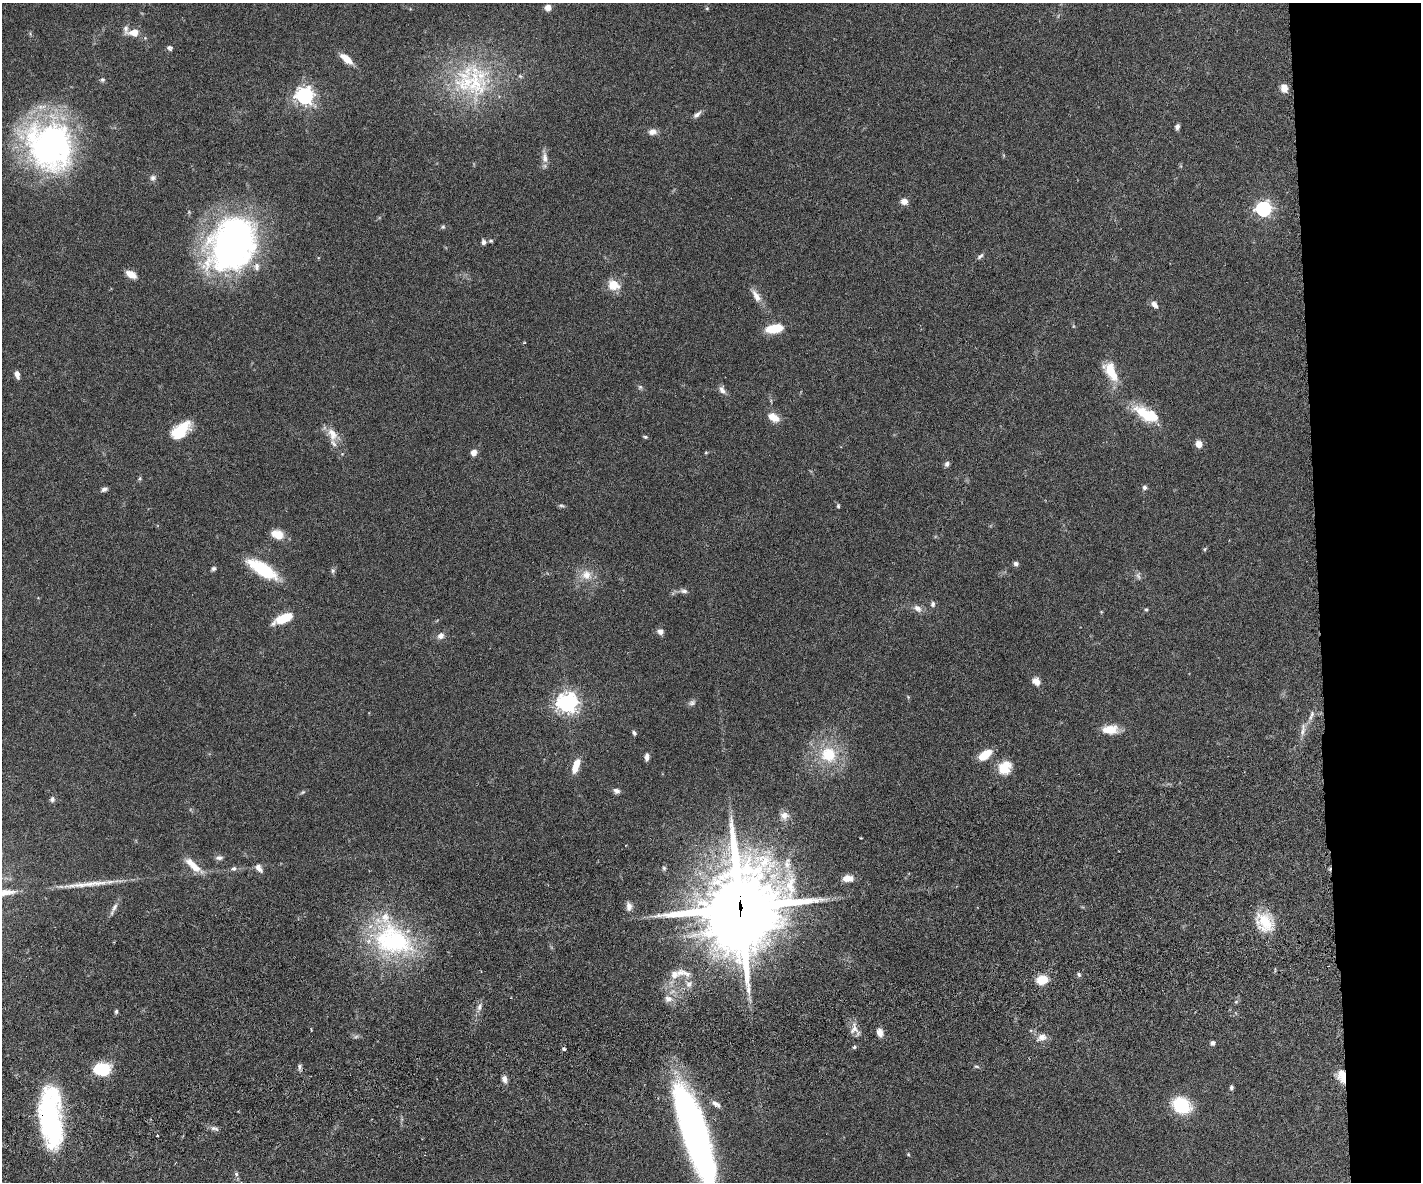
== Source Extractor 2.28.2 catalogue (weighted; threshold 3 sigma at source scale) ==
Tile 6 of 3 x 4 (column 3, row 2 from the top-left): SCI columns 2994-4412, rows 2417-3596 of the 4677 x 4892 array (HDU 1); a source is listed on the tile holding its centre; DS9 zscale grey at full resolution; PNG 1423 x 1184 px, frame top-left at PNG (2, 3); no overlay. Shown black and unused: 7% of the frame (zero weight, under 3 of 6 exposures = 5% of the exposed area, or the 3 px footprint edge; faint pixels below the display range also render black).
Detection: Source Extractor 2.28.2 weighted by HDU 2 'WHT'; one run over the whole footprint, this tile lists its part. Background 0.0471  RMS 0.0026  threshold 0.0107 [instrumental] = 3 sigma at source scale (4.09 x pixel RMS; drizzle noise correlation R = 1.36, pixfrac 0.8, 0.05/0.05 arcsec/px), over >= 5 px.
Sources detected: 126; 2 too faint to see at this stretch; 1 inside a brighter object's white glare — not listed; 7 inside a brighter listed object's ellipse — not listed separately; the other 116 listed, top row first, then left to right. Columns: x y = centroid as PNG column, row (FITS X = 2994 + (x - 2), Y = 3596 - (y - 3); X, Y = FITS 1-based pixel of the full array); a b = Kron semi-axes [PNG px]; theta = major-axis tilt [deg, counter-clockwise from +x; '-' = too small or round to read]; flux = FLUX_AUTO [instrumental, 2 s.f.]
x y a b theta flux
548 8 7 7 - 1.5
707 8 5 4 - 0.3
134 32 11 7 6 3
169 48 7 6 - 0.55
346 59 15 7 -40 3.1
102 80 6 5 - 0.51
471 81 58 52 -39 32
1284 88 9 7 -74 1.9
305 96 7 6 - 100
697 114 12 5 40 0.94
1177 127 6 5 - 0.85
652 132 10 7 11 1.5
49 146 58 49 -53 70
545 158 16 8 -89 1.7
153 178 8 7 - 0.82
904 201 8 7 - 1.7
1263 209 6 6 - 66
443 227 6 5 - 0.4
491 241 5 5 - 0.36
483 242 6 5 - 0.72
232 244 57 44 57 88
980 256 9 5 41 0.6
131 274 10 6 -28 2.8
614 285 17 12 -24 3.4
756 296 20 8 -58 2.1
1154 304 11 7 -50 1.2
774 329 17 8 9 6.6
1111 371 27 13 -61 5.6
17 375 8 5 -75 1.4
640 387 6 6 - 0.47
722 390 11 7 -65 1.2
1146 414 33 14 -27 9
773 417 14 9 -31 2.9
181 430 22 11 40 8.9
332 434 20 12 -63 3.3
645 437 6 4 -21 0.36
1199 444 7 6 - 2.4
474 452 7 6 - 1.4
706 452 5 3 - 0.24
947 464 7 6 - 0.71
1145 487 6 6 - 0.59
104 489 7 5 27 0.78
562 506 9 4 -5 0.42
838 506 6 4 -90 0.34
277 534 14 10 -20 3.3
1205 549 6 4 48 0.32
1016 564 6 6 - 0.65
213 568 6 5 - 0.52
262 569 36 13 -31 13
333 571 7 5 90 0.55
586 575 15 14 - 3.4
684 591 11 6 -11 0.9
933 604 8 6 89 0.66
917 608 12 8 -35 1.4
1146 609 4 4 - 0.3
283 618 17 7 24 8
660 631 8 7 - 1.1
441 636 9 8 - 1.3
1036 681 10 8 -40 1.6
908 697 5 4 - 0.25
567 703 7 7 - 160
692 703 10 7 19 0.79
1311 715 17 6 69 1.3
1110 729 19 11 1 3.7
1303 730 21 6 82 1.7
634 733 6 4 -61 0.56
828 754 19 18 - 9.5
985 755 12 7 38 5.9
647 757 9 5 86 1
576 766 17 7 71 3.5
1005 768 17 14 53 4.6
616 791 8 6 -23 0.85
303 792 7 5 34 0.39
52 799 7 6 - 0.68
784 815 10 10 - 1.5
219 858 10 6 3 0.85
193 865 27 8 -42 3.9
259 868 12 7 -59 1.3
664 868 5 5 - 0.38
233 869 8 6 29 0.68
848 878 12 7 2 2.3
93 883 46 7 4 5.1
629 906 11 7 -89 1.2
114 907 17 6 61 1.2
740 907 30 28 84 2100
1264 922 25 21 -49 7.7
393 941 58 39 -21 36
686 973 18 7 -30 1.8
674 974 12 11 - 2.2
1079 974 5 5 - 0.47
1042 980 9 7 14 7
689 984 10 9 - 1.4
668 999 12 9 -17 1.7
1236 1002 5 3 - 0.25
479 1007 11 7 74 1.1
116 1011 6 4 86 0.43
854 1029 16 9 67 1.8
880 1033 10 7 -73 1.5
1042 1037 13 9 23 1.8
1212 1043 6 5 - 0.64
854 1047 4 4 - 0.49
564 1049 4 4 - 0.66
300 1067 9 6 83 0.64
976 1067 7 4 -9 0.34
102 1069 15 10 0 11
1341 1072 19 9 74 3.1
504 1079 8 6 -83 1.2
1231 1088 6 5 - 0.5
716 1104 14 7 -35 1.2
1181 1105 19 15 -31 11
50 1118 59 20 -86 48
214 1128 11 5 -9 0.86
693 1129 80 22 -73 110
157 1136 3 3 - 0.45
908 1154 5 4 - 0.26
236 1174 6 5 - 0.47
Overlapping masked pixels (flux is a lower limit): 3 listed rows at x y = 740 907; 1341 1072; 50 1118
Isophote crosses this tile's border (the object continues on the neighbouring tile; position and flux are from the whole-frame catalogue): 1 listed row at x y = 693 1129